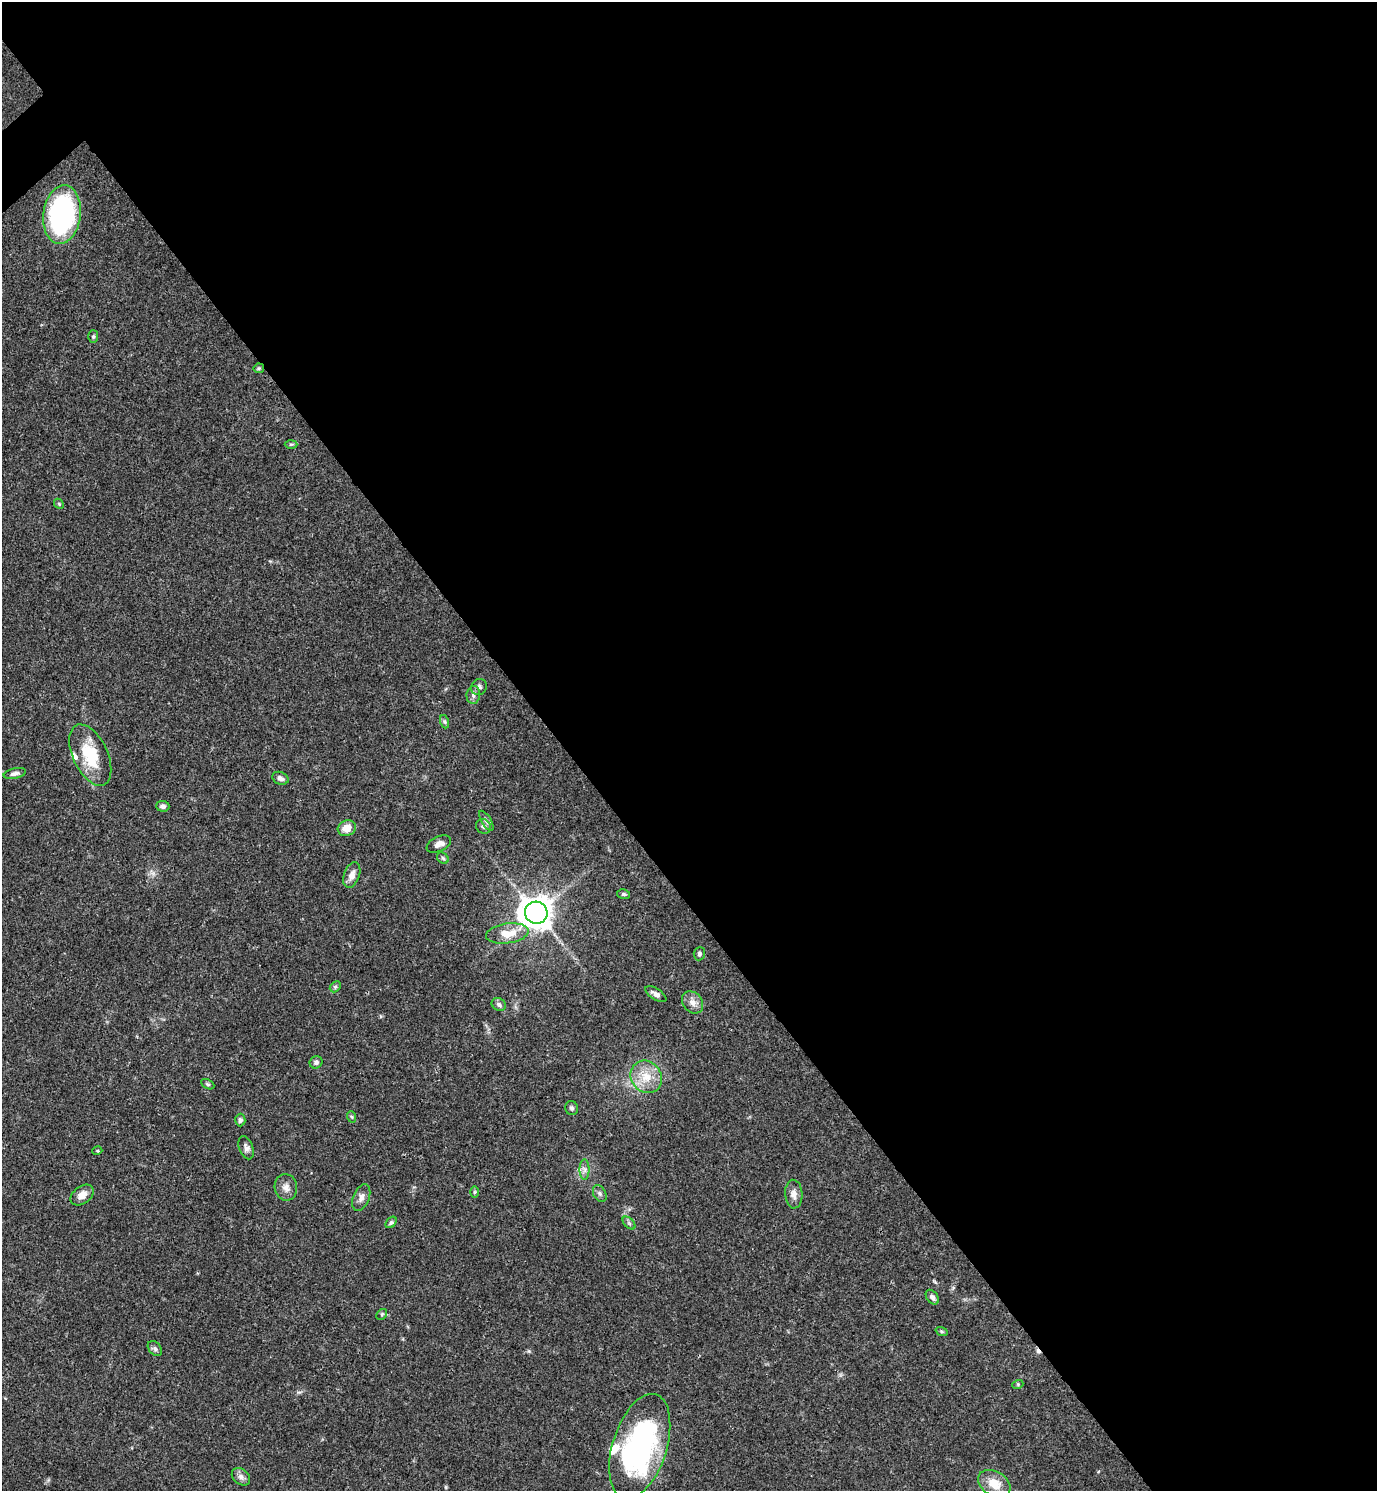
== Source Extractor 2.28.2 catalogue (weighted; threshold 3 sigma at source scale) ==
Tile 8 of 4 x 4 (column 4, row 2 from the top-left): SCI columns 4426-5800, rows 2980-4468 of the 5958 x 5961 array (HDU 1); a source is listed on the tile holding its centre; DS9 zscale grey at full resolution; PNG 1379 x 1493 px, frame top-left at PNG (2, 2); each listed source drawn as its Kron ellipse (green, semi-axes under 4 px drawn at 4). Shown black and unused: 59% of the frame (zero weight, under 3 of 4 exposures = <1% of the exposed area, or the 3 px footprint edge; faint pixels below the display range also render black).
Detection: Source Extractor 2.28.2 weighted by HDU 2 'WHT'; one run over the whole footprint, this tile lists its part. Background 0.0392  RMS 0.0026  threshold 0.0116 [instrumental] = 3 sigma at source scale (4.5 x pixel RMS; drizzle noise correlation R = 1.50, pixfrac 1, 0.05/0.05 arcsec/px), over >= 5 px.
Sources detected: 54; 1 cosmic-ray / hot-pixel residue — neither listed nor drawn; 2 inside a brighter listed object's ellipse — not listed separately; the other 51 listed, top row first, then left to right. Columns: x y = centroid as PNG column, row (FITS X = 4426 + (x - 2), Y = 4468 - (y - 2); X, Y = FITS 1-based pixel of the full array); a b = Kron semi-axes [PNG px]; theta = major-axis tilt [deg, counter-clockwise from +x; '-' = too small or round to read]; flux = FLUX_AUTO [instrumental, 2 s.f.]
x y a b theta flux
62 215 29 18 83 55
93 336 6 5 - 0.45
259 368 5 5 - 0.36
291 444 6 4 1 0.37
59 504 6 4 -46 0.32
479 687 8 7 - 0.82
473 695 9 6 82 0.9
445 722 7 4 -71 0.45
90 755 33 17 -65 10
15 773 11 5 12 0.92
280 778 8 6 -23 1.1
163 806 6 5 - 0.75
486 821 11 5 -59 0.83
483 826 8 7 - 0.73
347 828 9 7 24 3.1
439 844 13 7 25 1.6
443 858 6 5 - 0.46
352 875 13 7 69 1.7
623 894 6 5 - 0.45
536 913 11 11 - 350
507 933 21 10 7 4.7
699 954 6 5 - 0.58
335 987 6 4 46 0.43
656 994 12 5 -32 1.2
693 1002 12 9 -49 1.8
499 1004 7 6 - 0.74
316 1062 6 6 - 0.78
646 1077 17 15 -54 5.1
208 1084 7 4 -27 0.42
572 1108 7 6 - 0.62
352 1117 6 3 -70 0.32
240 1120 6 5 - 0.66
246 1148 12 7 -71 1.1
97 1151 5 3 - 0.25
585 1170 10 5 -90 0.9
286 1187 13 11 -81 1.8
475 1192 6 4 89 0.33
600 1194 9 6 -61 0.72
794 1194 14 8 -87 1.7
82 1195 13 8 37 2.2
361 1197 14 8 68 1.5
391 1222 6 4 48 0.43
629 1223 8 4 -45 0.52
932 1297 8 5 -52 0.83
382 1314 6 4 46 0.42
942 1331 6 4 -20 0.36
155 1348 8 6 -49 0.68
1018 1384 5 3 - 0.26
640 1446 54 27 72 59
241 1477 10 7 -42 1.2
994 1484 17 12 -30 4.6